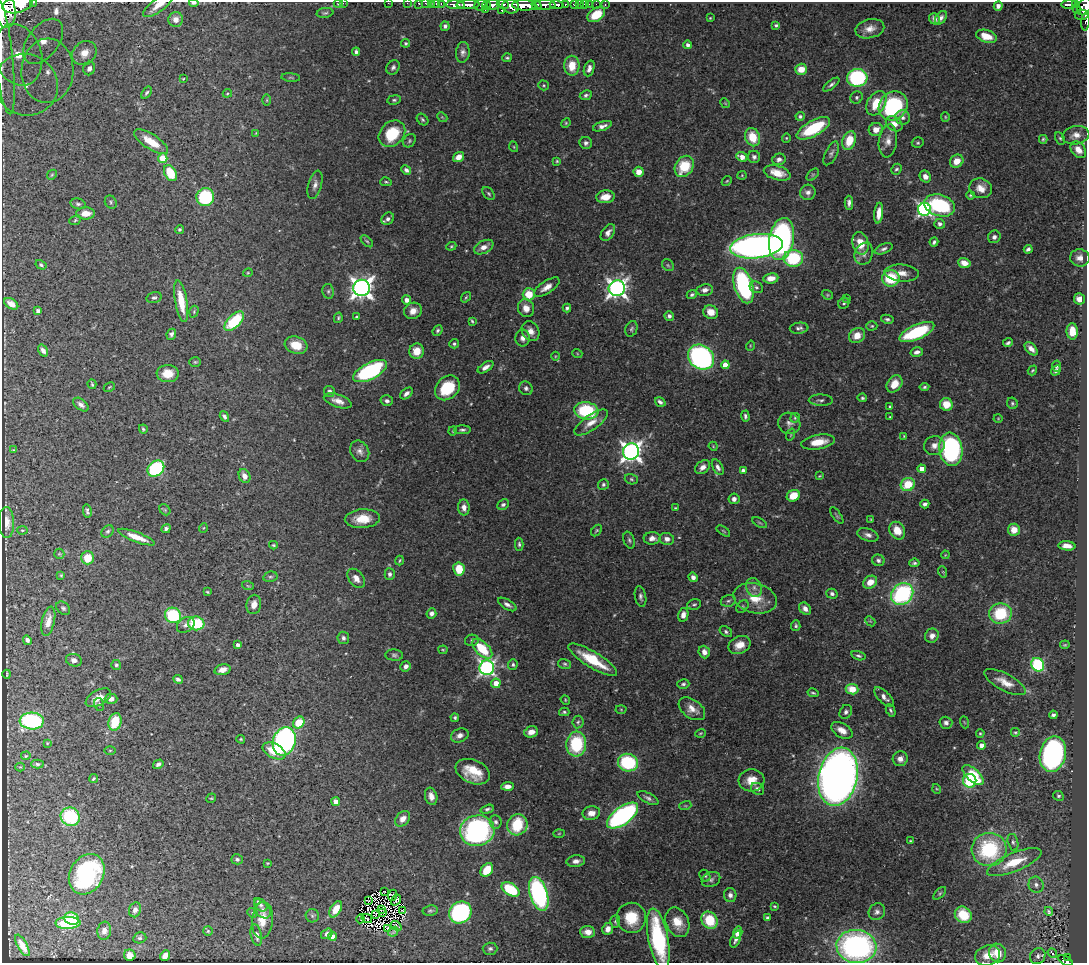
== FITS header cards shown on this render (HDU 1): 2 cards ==
NAXIS1  =                 1085
NAXIS2  =                  961

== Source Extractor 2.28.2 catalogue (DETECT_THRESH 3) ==
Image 1085 x 961 px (HDU 1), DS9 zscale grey, 1 PNG px = 1 image px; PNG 1089 x 965 px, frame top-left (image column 1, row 961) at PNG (2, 2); each listed source drawn as its Kron ellipse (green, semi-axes under 4 px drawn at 4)
Background 0.537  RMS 0.019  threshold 0.0567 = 3 sigma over >= 5 px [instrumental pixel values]
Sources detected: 520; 6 with non-positive FLUX_AUTO (blend fragments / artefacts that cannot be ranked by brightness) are neither listed nor drawn; of the other 514, the 500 brightest by FLUX_AUTO listed and drawn (14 fainter detections omitted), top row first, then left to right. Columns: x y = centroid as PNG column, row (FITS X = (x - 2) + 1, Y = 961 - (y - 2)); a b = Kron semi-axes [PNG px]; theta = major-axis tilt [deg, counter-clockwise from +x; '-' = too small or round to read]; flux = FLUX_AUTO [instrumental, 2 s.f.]
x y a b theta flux
34 2 3 2 - 48
194 3 4 3 - 2.3
343 3 2 2 - 100
388 3 2 2 - 6.9
407 3 2 2 - 11
419 3 3 3 - 25
425 3 2 2 - 10
431 3 3 2 - 10
338 4 4 3 - 1.6
436 4 4 3 - 31
441 4 3 3 - 23
503 4 6 3 -9 210
565 4 3 3 - 83
574 4 4 3 - 60
579 4 2 2 - 6.2
584 4 2 2 - 8.4
589 4 2 2 - 5
596 4 2 2 - 6
18 5 15 8 13 3100
158 5 18 6 36 11
455 5 9 4 -3 790
468 5 11 4 1 850
481 5 7 5 5 150
486 5 4 2 - 92
493 5 7 4 8 500
524 5 12 5 -2 1600
537 5 5 3 - 370
545 5 10 5 -1 820
557 5 7 4 -8 240
605 5 3 2 - 8.8
1069 5 8 3 1 190
1076 5 3 3 - 91
511 6 8 7 - 650
998 6 5 4 - 4.1
1084 7 9 6 63 460
5 9 19 11 -80 3400
485 9 3 3 - 88
1077 9 5 3 - 53
502 10 3 3 - 41
325 13 8 5 8 2.5
596 15 9 6 33 29
1082 15 7 5 -3 210
710 18 3 3 - 1.1
941 18 7 5 55 4.2
934 19 6 5 - 4.7
176 20 7 7 - 7.9
1085 22 9 3 87 51
776 25 4 3 - 2.2
445 26 5 4 - 3.4
870 29 15 9 12 12
986 36 10 6 -18 20
43 41 26 15 52 5.1
406 43 4 4 - 2.2
688 45 4 4 - 3.7
356 52 4 3 - 3.1
463 52 10 7 85 5.7
84 53 13 11 42 20
18 55 31 23 -72 120
3 56 59 9 -83 68
507 58 4 3 - 2.1
572 66 10 8 90 25
393 67 7 6 - 3.8
589 68 8 5 70 6.5
89 69 7 6 - 6.7
801 69 6 5 - 18
47 71 32 26 87 110
291 78 9 3 -5 1.9
857 78 10 9 - 150
183 79 4 3 - 1.2
26 85 32 30 -29 54
544 85 5 5 - 1.7
831 85 10 4 37 3.8
146 93 7 4 55 2.5
227 93 5 3 - 1.4
586 95 6 4 26 3.2
857 97 6 6 - 3
267 100 6 4 89 1.5
394 100 7 5 9 2.5
725 103 5 4 - 1.4
876 103 13 9 60 33
893 106 15 13 45 140
800 116 4 4 - 2.7
442 117 6 4 -43 1.7
903 117 7 7 - 4.7
945 117 5 4 - 1.5
422 120 6 5 - 2.5
566 123 5 4 - 1.5
894 124 9 6 -36 10
602 126 10 4 18 5.9
813 128 18 7 29 77
876 130 7 6 - 12
256 133 4 3 - 1.1
392 134 15 11 44 50
1076 135 13 9 10 9.9
753 137 9 7 -70 31
786 138 4 4 - 1.4
1060 138 6 4 -61 1.9
1043 139 4 3 - 1.9
849 140 10 6 71 30
409 141 7 5 56 2.4
888 141 16 9 83 11
151 142 19 7 -32 27
586 143 6 6 - 3.9
918 143 6 5 - 2.1
514 147 5 3 - 1.4
1078 150 9 6 -50 11
831 153 13 6 64 4.2
458 157 6 4 36 13
742 157 6 4 -21 11
754 157 6 6 - 4.3
163 158 5 4 - 36
779 159 7 5 14 4.8
557 161 4 4 - 1.4
957 161 7 6 - 14
684 166 11 8 55 47
896 169 6 4 45 2.5
406 170 5 4 - 4
639 172 5 5 - 11
170 173 9 6 -62 45
777 173 14 7 -16 21
52 175 5 4 - 1.7
742 175 4 4 - 1.2
813 175 7 4 45 1.9
925 176 6 5 - 8.3
727 181 5 4 - 1.5
386 182 6 3 -13 1.7
315 185 14 6 74 6.9
981 188 11 9 -20 13
808 192 8 7 - 5.7
489 194 7 5 -50 2.5
970 195 4 4 - 1.6
205 197 9 9 - 89
605 197 9 6 7 15
111 202 7 5 -57 2.5
849 203 7 4 -90 4.4
78 204 8 5 -14 3.2
940 205 16 10 -17 120
924 209 6 6 - 290
86 213 9 6 2 14
879 213 10 4 83 12
388 219 7 5 43 4.8
75 220 6 4 26 1.8
940 224 5 5 - 5
180 229 4 4 - 2.3
608 233 9 6 53 6.7
994 237 6 6 - 4.7
782 239 21 12 80 320
367 241 7 4 -44 2
934 242 4 3 - 2.9
861 243 11 8 -75 23
451 246 5 4 - 1.6
756 246 26 12 6 660
484 247 10 6 27 10
884 249 9 5 21 3.8
1028 249 4 3 - 3.7
864 254 11 9 69 7.3
793 258 10 8 -4 89
1080 258 10 8 -7 9.9
964 263 6 5 - 12
41 265 6 4 -31 2.6
668 265 6 5 - 2.3
248 273 5 3 - 1.2
902 273 17 8 -4 12
771 278 7 5 9 13
891 278 8 8 - 54
743 285 18 9 -73 160
547 287 15 6 33 10
756 287 7 5 -26 3.1
362 288 8 8 - 900
617 288 8 8 - 660
705 290 8 6 10 6.1
328 291 7 5 -78 2.7
529 294 6 6 - 30
692 295 5 4 - 3
827 295 6 4 -21 1.6
466 297 6 3 53 1.7
154 298 7 5 17 3.2
847 298 3 2 - 1.3
1079 299 6 5 - 10
407 300 4 4 - 7.8
181 301 21 6 -79 32
844 303 6 5 - 2.6
11 304 8 5 -32 11
526 308 9 8 - 12
567 308 4 4 - 3
38 311 4 4 - 4.2
413 311 9 8 - 10
194 312 6 4 72 1.7
711 312 7 6 - 16
669 316 5 4 - 4
357 317 3 3 - 1.9
338 318 5 4 - 1.9
887 319 6 4 -10 2.9
234 321 12 6 44 71
472 321 3 3 - 1.6
872 326 5 4 - 1.7
799 328 9 5 5 4.3
631 329 8 6 68 2.9
438 330 5 4 - 2.8
531 331 10 8 -59 8.9
1072 331 8 5 -87 19
917 332 19 7 24 88
171 334 5 4 - 4
857 336 8 7 - 16
523 338 8 7 - 6.2
1008 343 5 3 - 2.8
454 344 5 4 - 2.8
296 345 11 8 -17 26
750 346 5 3 - 1.2
1031 349 8 5 -44 6.6
43 350 6 4 -58 5.3
417 351 8 7 - 18
917 352 6 4 16 5.4
577 353 5 3 - 1.1
555 356 4 3 - 1.1
701 357 14 11 -41 340
195 362 6 5 - 1.8
725 365 4 4 - 20
1057 366 6 4 80 2.4
486 367 9 4 33 6.5
1032 370 5 3 - 1.5
370 371 18 8 27 170
1056 371 5 4 - 3.5
168 374 11 8 0 21
92 384 5 3 - 1.9
895 384 9 7 52 18
109 387 6 3 28 1.1
924 387 5 4 - 2.3
447 388 14 11 45 57
526 388 7 6 - 3.7
329 391 5 5 - 4.7
406 393 7 4 41 5.4
862 398 5 4 - 2.2
821 400 12 5 -1 3.8
338 401 14 6 -18 10
387 401 6 5 - 3.6
660 402 6 4 -33 4.1
1012 403 6 5 - 2.5
946 404 6 6 - 21
81 405 9 5 -38 5.3
890 407 4 3 - 1.7
586 411 12 8 -7 110
745 416 5 4 - 3
224 417 5 4 - 3.3
890 417 3 3 - 1.1
795 418 5 4 - 1.7
998 418 4 4 - 1.1
591 423 20 7 35 15
789 423 11 10 - 7
143 429 4 3 - 2
462 430 8 4 0 3.2
453 431 5 3 - 1.4
791 435 6 3 72 1.4
904 436 4 3 - 1.2
818 442 17 7 10 23
934 445 10 9 - 8.9
713 446 4 3 - 1.2
951 449 16 11 -82 190
13 450 4 3 - 1.2
360 451 11 9 -59 7.1
631 452 8 8 - 750
703 467 8 6 40 7.4
718 467 8 5 -61 5.4
156 468 9 7 41 120
922 469 4 4 - 13
743 471 4 4 - 5.2
244 476 7 5 -65 8.9
820 476 4 3 - 1.1
631 479 7 5 -18 2.2
603 484 5 5 - 2.8
908 484 7 6 - 41
793 496 7 5 27 26
734 499 5 5 - 5.6
925 504 4 3 - 4.2
503 505 6 5 - 3.1
464 507 8 6 -86 8.4
675 508 4 3 - 1.1
165 510 6 4 -46 1.9
87 511 6 3 -78 2.9
837 515 10 3 -55 1.9
362 519 17 9 4 24
871 519 3 2 - 1.2
6 523 15 7 -89 14
760 523 8 3 -29 1.7
203 528 5 3 - 1.1
166 529 5 4 - 3.5
22 530 5 4 - 1.5
1014 530 6 6 - 13
108 531 7 5 43 2.6
596 531 6 4 46 1.9
723 531 8 3 -34 1.3
897 531 9 7 -57 21
868 535 11 6 -17 5.8
137 537 19 5 -21 20
652 538 8 6 3 6.3
667 539 7 6 - 7.4
629 540 9 5 -67 3
519 544 6 4 -89 2.8
273 545 4 3 - 1.7
1067 546 8 4 -5 9.4
59 554 5 5 - 1.9
945 555 4 3 - 1.1
88 558 6 6 - 28
400 560 5 3 - 1.5
878 560 6 5 - 3.6
914 563 5 4 - 2.6
459 569 6 5 - 30
943 572 6 3 -72 1.4
390 574 6 5 - 3.9
61 575 4 4 - 1.5
270 577 7 5 12 2.5
693 577 5 4 - 5.3
356 578 11 7 -52 9.8
870 582 7 6 - 16
248 586 6 3 -18 1.4
754 588 10 7 -69 6.7
207 592 4 3 - 1.4
832 594 6 5 - 3.7
902 594 12 10 43 180
640 597 10 5 -78 4
755 598 22 15 -14 30
728 601 7 5 15 3.1
254 604 10 7 79 10
507 604 10 4 -31 4.9
694 604 7 5 14 2.5
742 607 7 5 51 2.4
63 608 8 5 -40 2.7
805 609 7 5 -45 7.1
431 613 5 5 - 5.4
1000 614 11 10 - 66
173 615 8 7 - 94
683 615 7 5 77 7.8
48 621 15 6 77 12
870 621 6 4 -43 1.5
196 623 8 7 - 67
186 625 9 7 35 5.7
796 626 5 4 - 2.8
726 632 7 4 -36 2.9
932 636 7 6 - 7
343 638 6 5 - 3.8
27 640 5 4 - 4.2
472 640 7 5 13 2.7
238 645 4 4 - 4.8
740 645 11 8 24 16
1065 645 5 3 - 1.3
482 649 12 6 -43 48
443 650 4 4 - 1.4
704 652 6 5 - 8.6
394 655 9 5 -4 3.2
858 656 7 4 -16 2.8
74 660 8 6 -13 5.6
593 660 28 8 -31 48
565 664 6 5 - 2.4
116 665 5 5 - 2.5
513 665 5 5 - 2.5
1038 665 7 6 - 130
406 666 5 5 - 5.3
487 668 7 7 - 380
222 670 8 5 17 8.8
7 674 4 2 - 1.4
178 679 5 3 - 3.7
1005 682 23 8 -28 16
496 683 5 4 - 15
683 684 6 4 14 2.8
852 689 6 5 - 22
813 693 5 3 - 1.8
884 697 12 5 -44 6.6
98 698 14 7 29 13
111 699 6 5 - 5.3
565 700 5 4 - 1.4
99 704 6 5 - 2.2
621 709 5 3 - 1.1
692 709 15 9 -35 12
891 710 7 4 -65 2.4
564 712 5 4 - 2.2
846 712 7 6 - 4.1
1053 715 4 4 - 3
455 718 4 4 - 2.3
32 721 12 8 -2 190
115 722 9 6 73 38
578 722 6 5 - 2.8
964 722 6 4 -71 1.6
299 723 6 5 - 35
946 723 6 6 - 5.4
842 730 11 7 -31 12
531 732 7 5 17 8.8
1015 732 5 5 - 2
700 733 5 3 - 1.4
980 733 4 3 - 1.5
460 735 9 6 23 6.8
241 739 4 3 - 1.4
284 741 14 11 72 430
47 743 4 4 - 1.2
576 744 12 10 86 79
981 745 4 4 - 8.6
110 750 5 3 - 1.4
274 751 12 7 -28 28
1053 754 18 13 77 320
26 756 5 4 - 1.6
900 759 7 7 - 7.3
628 763 10 8 -14 100
37 764 6 4 -2 2.7
158 764 6 4 33 4.3
20 767 4 4 - 1.2
473 772 18 11 -23 32
973 775 13 6 -42 51
838 777 29 19 78 1600
93 779 4 4 - 1.7
751 780 13 11 4 18
970 781 7 6 - 76
507 786 6 4 3 8.6
757 789 7 5 -32 5
937 789 5 3 - 1.2
431 796 9 6 -74 8.4
1058 796 5 4 - 2.3
211 798 5 4 - 1.5
648 798 11 5 -28 4.5
336 802 4 4 - 10
685 806 6 4 17 1.6
487 809 7 4 17 3.2
591 813 9 7 8 9.5
622 816 18 8 36 310
70 817 10 9 - 100
403 819 9 6 49 10
496 822 6 6 - 4.2
517 825 11 10 - 60
477 831 17 15 12 290
559 833 5 3 - 1.3
910 841 4 3 - 1.2
1013 842 8 5 -75 3.3
989 849 17 16 - 110
237 859 6 5 - 3.5
576 861 9 5 7 6.8
1014 862 29 9 22 40
267 863 3 2 - 1.1
487 870 7 5 53 30
87 874 21 16 60 200
705 876 6 5 - 2.2
711 880 9 7 25 4.4
1036 885 8 7 - 5.9
510 889 10 6 -32 71
385 891 2 2 - 1.9
940 893 8 4 45 2.1
539 894 17 8 -73 290
393 895 6 2 66 1.9
730 895 7 6 - 5.5
396 900 6 2 59 2.7
369 901 2 2 - 1.3
258 902 4 3 - 1.5
261 905 7 5 -41 3.2
774 906 4 3 - 1.6
336 909 9 5 59 19
135 910 7 6 - 5.1
263 910 9 6 -55 5.6
381 910 3 2 - 1.2
403 911 3 3 - 3.3
430 911 7 5 10 2.6
1049 911 4 3 - 2.4
460 912 12 10 39 200
877 912 9 7 51 5.1
252 913 5 4 - 1.4
383 913 3 2 - 2
376 914 2 2 - 1.3
963 915 9 7 -41 37
312 916 7 6 - 3.1
631 918 15 14 - 34
767 918 3 3 - 2.4
72 919 7 6 - 45
360 919 4 2 - 3
367 919 5 2 - 2.4
263 920 18 10 84 20
710 920 9 7 -55 44
615 921 6 5 - 2.3
677 922 15 11 -65 21
68 923 12 6 0 70
396 926 6 4 -37 2.1
387 929 4 3 - 3.5
608 929 6 5 - 8.1
104 931 9 7 82 6.9
208 931 5 5 - 1.8
393 932 5 3 - 1.8
588 932 7 6 - 9.9
738 932 6 4 73 12
327 934 6 4 34 5
256 935 11 5 -77 7.5
332 936 4 4 - 12
140 938 6 5 - 3.1
658 939 31 10 -79 140
736 939 9 4 68 4.9
22 945 12 5 -60 12
856 946 20 16 -6 340
490 949 7 6 - 3.6
997 953 9 8 - 24
1052 953 5 3 - 3.6
130 955 6 5 - 11
988 955 13 10 20 17
165 956 6 4 51 9.8
1038 956 8 7 - 5.2
1068 957 3 3 - 21
1066 961 8 4 -30 110
At the frame edge (FLAGS 8, measured only in part): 19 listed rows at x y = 34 2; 194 3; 343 3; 388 3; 407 3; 419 3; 425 3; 431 3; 436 4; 441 4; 18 5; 158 5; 1084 7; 5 9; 1085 22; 3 56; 658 939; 856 946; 1066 961
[14 fainter detections neither listed nor drawn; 6 non-positive-flux detections neither listed nor drawn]